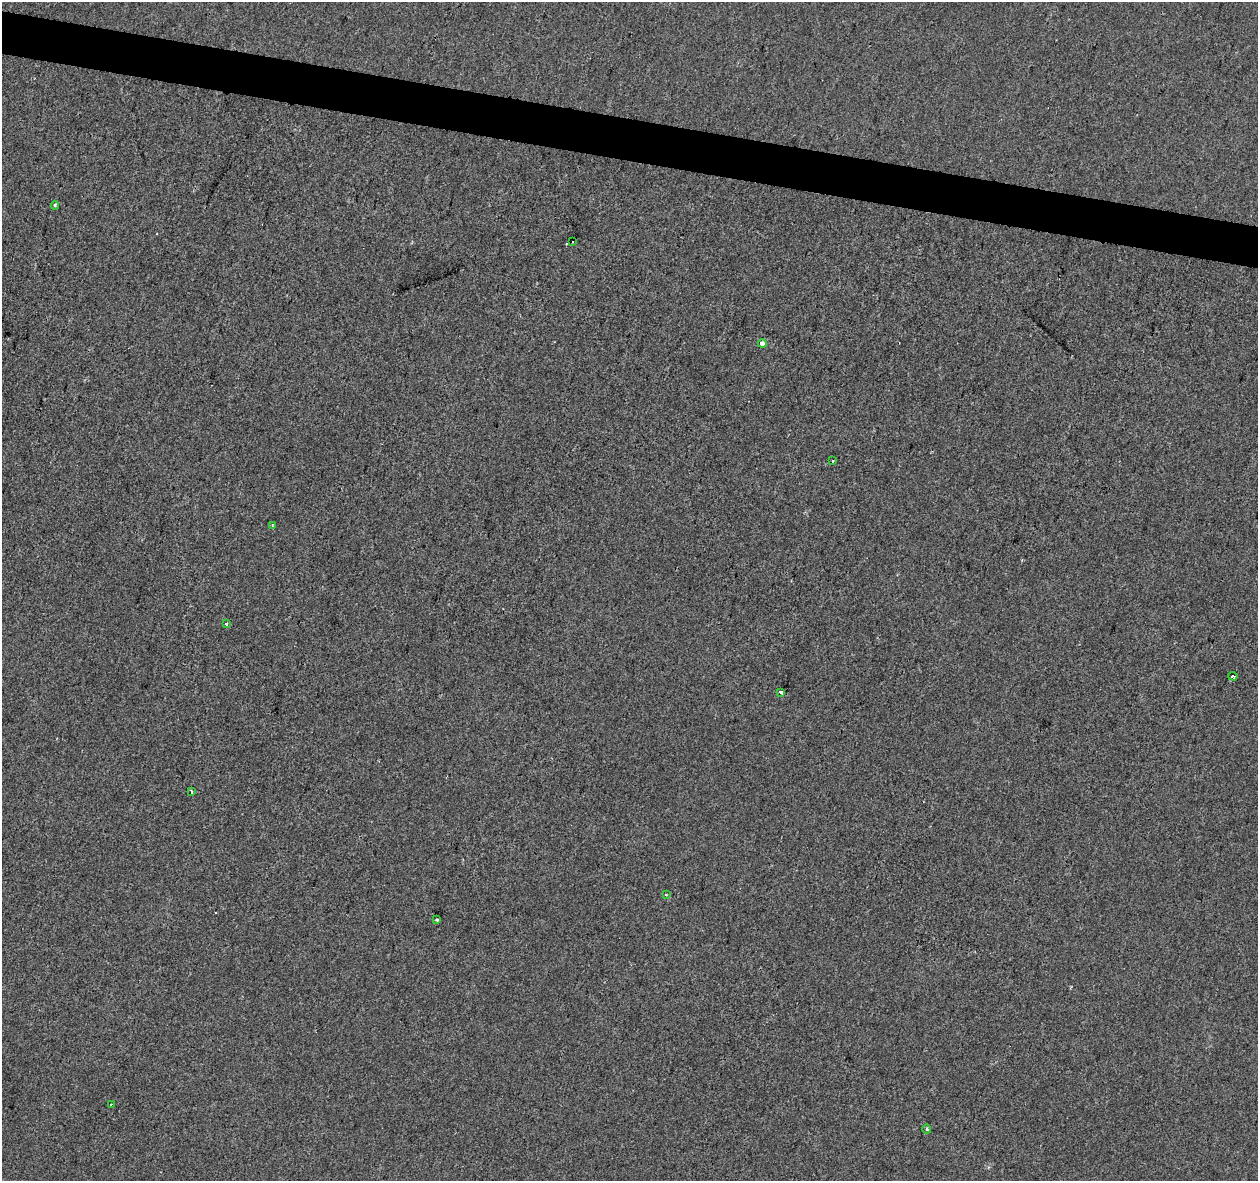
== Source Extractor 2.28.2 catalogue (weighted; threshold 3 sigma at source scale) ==
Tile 11 of 4 x 4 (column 3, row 3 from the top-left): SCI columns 2518-3773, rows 1462-2640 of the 5028 x 5221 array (HDU 1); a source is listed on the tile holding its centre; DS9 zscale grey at full resolution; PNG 1260 x 1183 px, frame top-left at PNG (2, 2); each listed source drawn as its Kron ellipse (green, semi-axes under 4 px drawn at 4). Shown black and unused: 4% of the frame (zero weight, under 2 of 3 exposures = <1% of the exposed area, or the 3 px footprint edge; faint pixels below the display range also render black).
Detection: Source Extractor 2.28.2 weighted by HDU 2 'WHT'; one run over the whole footprint, this tile lists its part. Background -0.00104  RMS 0.0042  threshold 0.0188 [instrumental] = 3 sigma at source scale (4.5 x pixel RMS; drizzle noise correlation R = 1.50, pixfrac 1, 0.0396/0.0396 arcsec/px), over >= 5 px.
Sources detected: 14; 1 cosmic-ray / hot-pixel residue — neither listed nor drawn; the other 13 listed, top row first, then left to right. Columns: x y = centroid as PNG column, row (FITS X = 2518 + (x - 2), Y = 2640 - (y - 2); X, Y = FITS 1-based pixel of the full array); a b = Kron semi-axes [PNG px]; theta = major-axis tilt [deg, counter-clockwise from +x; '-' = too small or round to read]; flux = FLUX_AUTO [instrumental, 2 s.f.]
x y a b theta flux
55 205 4 3 - 0.77
573 242 3 2 - 0.62
762 343 4 4 - 3
833 461 3 3 - 0.79
272 526 3 3 - 0.52
227 624 3 3 - 2.2
1233 676 4 3 - 1.7
781 692 4 3 - 46
192 792 4 2 - 0.55
666 895 4 3 - 0.4
437 920 3 3 - 0.81
111 1105 4 3 - 0.77
927 1129 4 4 - 0.53